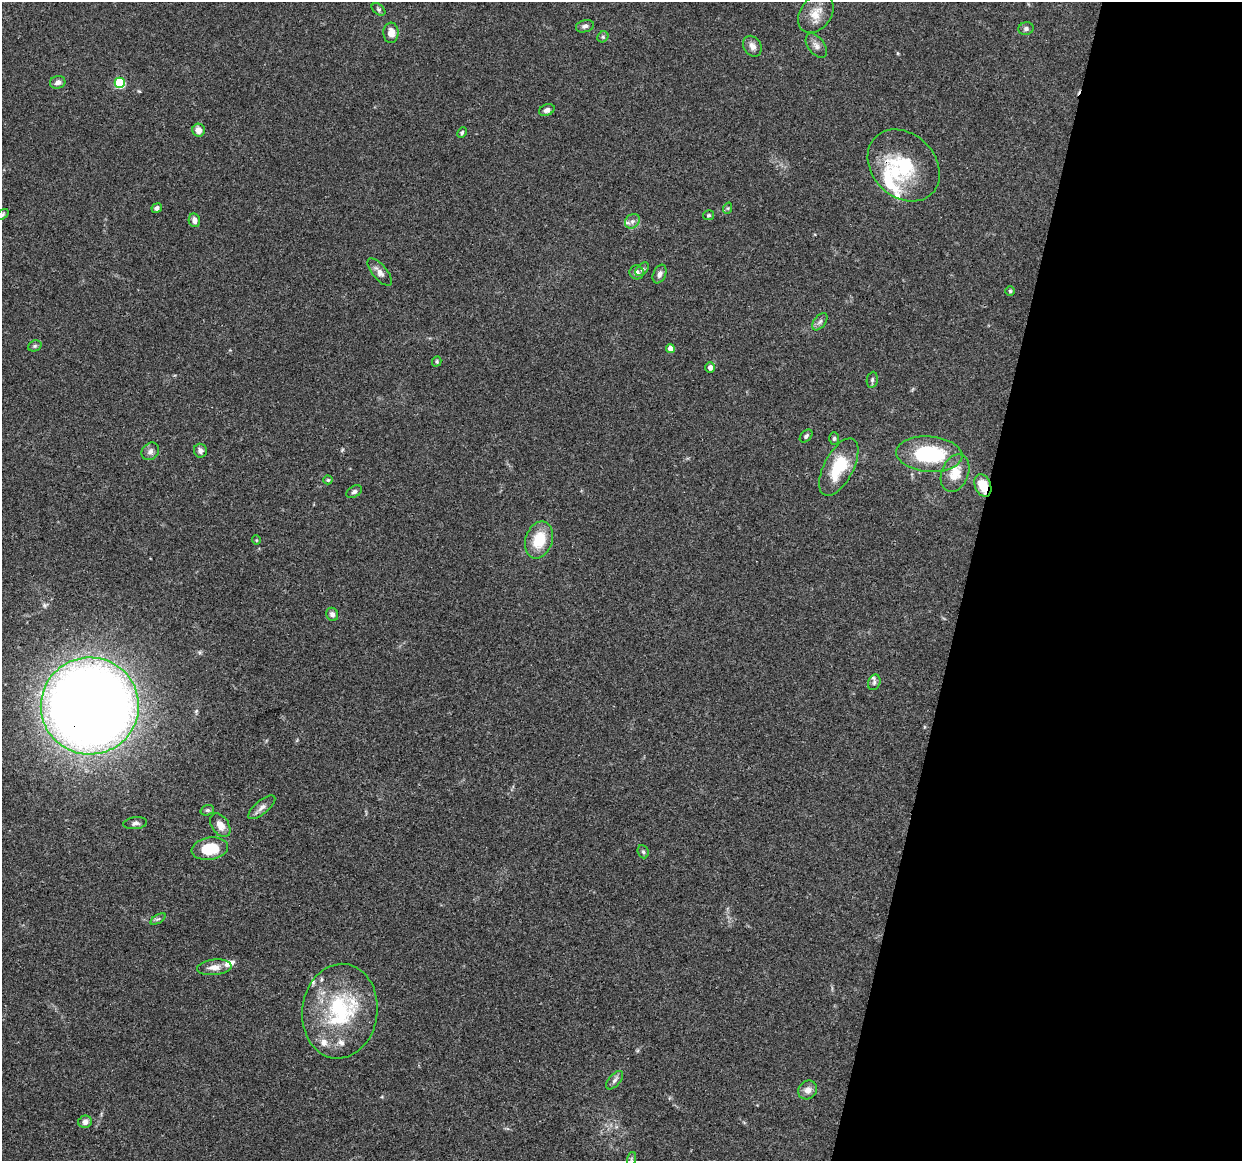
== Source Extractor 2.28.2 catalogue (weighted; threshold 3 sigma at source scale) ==
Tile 8 of 4 x 4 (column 4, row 2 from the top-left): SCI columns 3738-4977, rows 2444-3602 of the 5005 x 5016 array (HDU 1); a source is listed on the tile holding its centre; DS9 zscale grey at full resolution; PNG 1244 x 1163 px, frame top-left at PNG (2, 2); each listed source drawn as its Kron ellipse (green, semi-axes under 4 px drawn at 4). Shown black and unused: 22% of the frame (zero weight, under 3 of 4 exposures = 2% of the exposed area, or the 3 px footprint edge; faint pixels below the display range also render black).
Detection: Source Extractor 2.28.2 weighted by HDU 2 'WHT'; one run over the whole footprint, this tile lists its part. Background 0.0837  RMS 0.0063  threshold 0.0283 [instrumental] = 3 sigma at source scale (4.5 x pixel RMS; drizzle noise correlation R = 1.50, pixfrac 1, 0.05/0.05 arcsec/px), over >= 5 px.
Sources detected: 67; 8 inside a brighter listed object's ellipse — not listed separately; the other 59 listed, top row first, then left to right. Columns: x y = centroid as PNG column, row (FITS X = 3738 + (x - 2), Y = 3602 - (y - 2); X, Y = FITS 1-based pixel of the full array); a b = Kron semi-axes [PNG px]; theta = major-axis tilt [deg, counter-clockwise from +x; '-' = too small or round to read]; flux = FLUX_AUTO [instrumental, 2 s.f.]
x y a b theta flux
379 9 8 5 -38 1.2
816 13 21 15 53 10
585 26 9 6 16 1.9
1026 29 7 6 - 1.6
391 33 10 7 -88 6
603 37 6 5 - 0.96
752 46 11 8 -56 3.5
816 46 14 8 -53 3.4
58 82 8 6 16 3
120 83 5 5 - 42
547 110 8 5 23 2
199 130 6 6 - 4.7
462 133 5 3 - 0.9
904 165 40 31 -45 39
157 208 5 4 - 1.6
728 208 6 3 72 0.72
2 214 7 4 38 0.96
708 215 5 5 - 1
194 220 7 5 -78 3.5
632 221 8 6 43 2.4
642 269 8 5 46 1.2
380 272 17 7 -49 4
637 272 7 6 - 3
660 274 10 6 66 2.6
1010 291 5 5 - 0.88
820 322 10 5 52 1.9
35 346 7 5 21 1.1
670 348 4 4 - 7.9
437 361 5 4 - 1.1
710 367 5 5 - 2.9
872 380 8 5 80 1.3
806 436 7 5 46 1.4
834 438 6 5 - 1.1
150 451 9 8 - 2.8
200 451 7 6 - 2.4
929 454 33 17 -4 48
839 467 31 14 62 25
955 473 19 13 67 11
328 480 4 4 - 0.72
983 486 12 8 -69 13
354 492 8 5 32 1.6
256 540 4 4 - 0.64
539 540 19 13 71 18
332 614 7 6 - 2
874 682 8 6 70 1.8
90 706 49 48 - 1100
262 807 17 6 40 3.4
207 810 7 5 18 1.1
135 823 12 6 7 2.2
220 825 13 8 -57 5.7
210 849 18 11 9 19
643 852 7 5 -67 1.2
158 919 8 3 31 1.2
214 967 17 7 6 5.1
340 1011 47 37 83 65
614 1080 11 5 49 2.2
807 1090 10 9 - 4.1
85 1122 7 6 - 2.8
631 1159 7 4 72 1.2
Overlapping masked pixels (flux is a lower limit): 2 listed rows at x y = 983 486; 90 706
Isophote crosses this tile's border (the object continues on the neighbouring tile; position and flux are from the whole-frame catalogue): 1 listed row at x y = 2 214